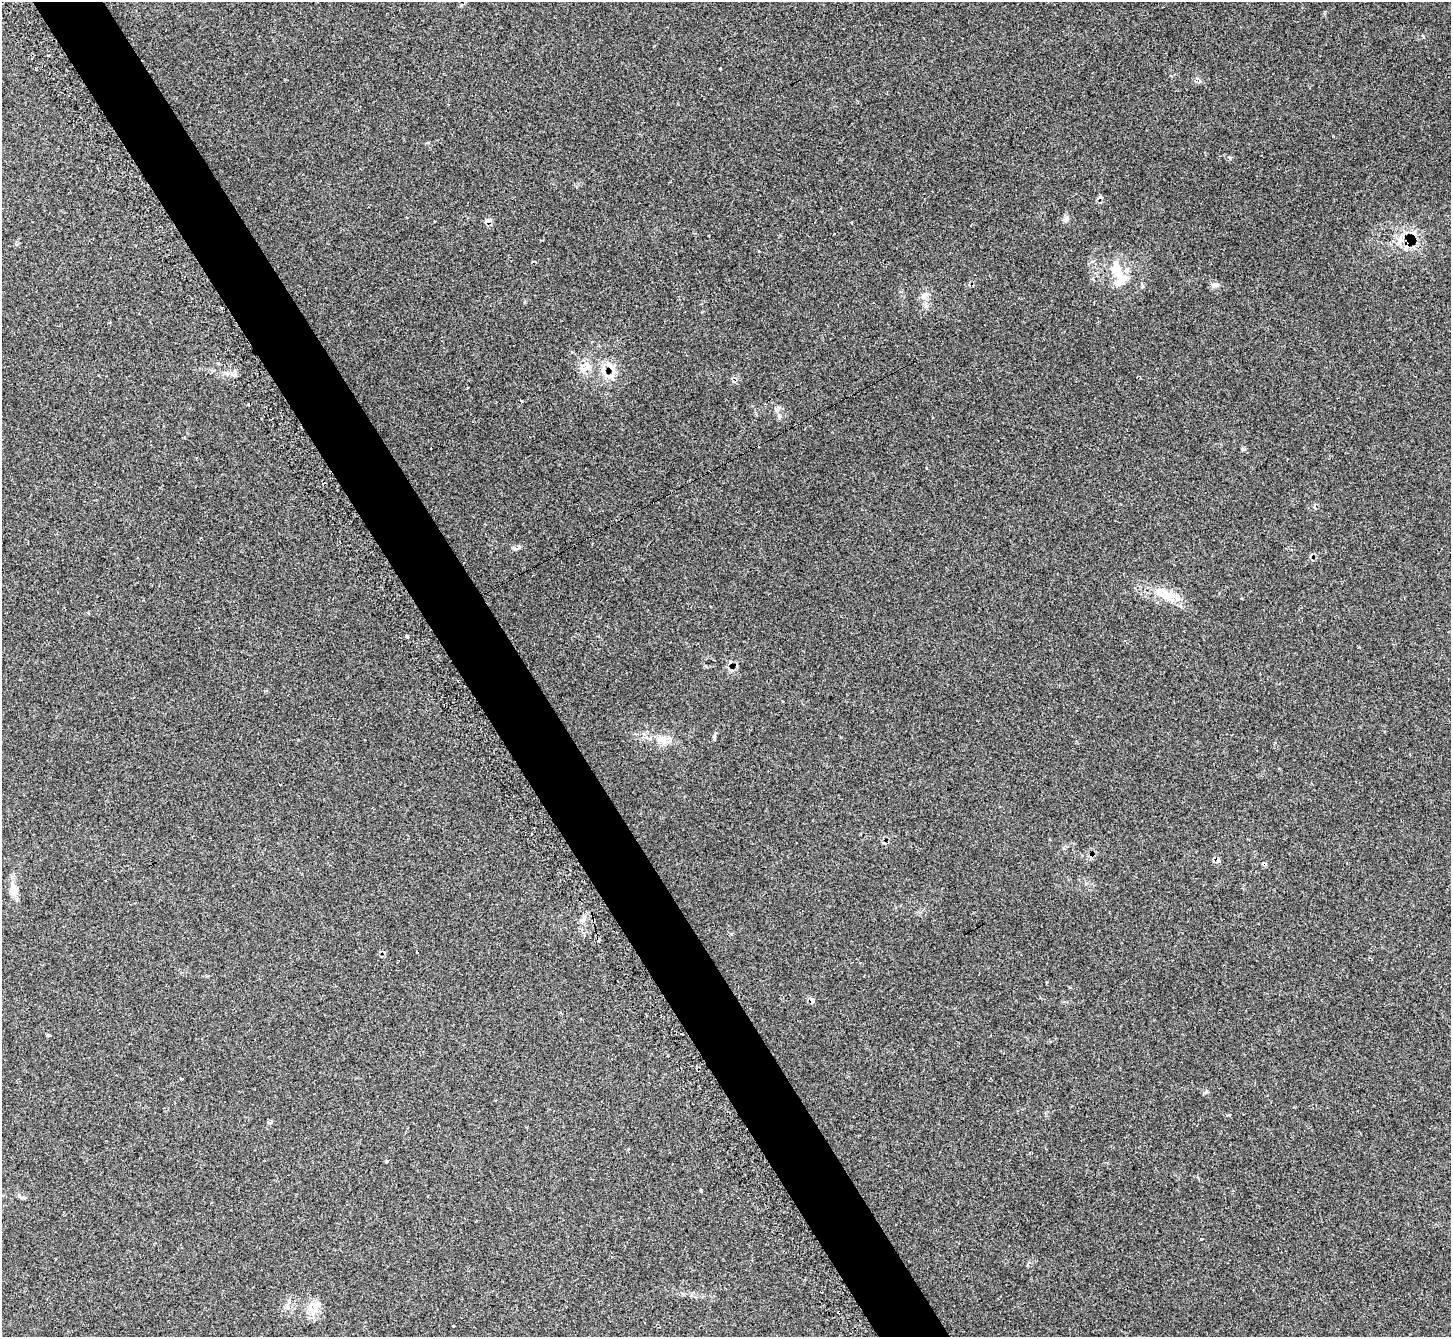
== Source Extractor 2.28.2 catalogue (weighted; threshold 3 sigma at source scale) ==
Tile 11 of 4 x 4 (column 3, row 3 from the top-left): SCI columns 2966-4414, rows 1539-2873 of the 5873 x 5864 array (HDU 1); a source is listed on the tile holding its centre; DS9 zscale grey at full resolution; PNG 1453 x 1339 px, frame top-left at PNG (2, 2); no overlay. Shown black and unused: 5% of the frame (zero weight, under 2 of 3 exposures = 3% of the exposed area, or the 3 px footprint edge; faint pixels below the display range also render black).
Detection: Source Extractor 2.28.2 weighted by HDU 2 'WHT'; one run over the whole footprint, this tile lists its part. Background 0.221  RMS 0.0092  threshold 0.0414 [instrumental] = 3 sigma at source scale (4.5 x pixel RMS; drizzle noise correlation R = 1.50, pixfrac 1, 0.05/0.05 arcsec/px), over >= 5 px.
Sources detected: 44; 6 cosmic-ray / hot-pixel residue — not listed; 3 inside a brighter listed object's ellipse — not listed separately; the other 35 listed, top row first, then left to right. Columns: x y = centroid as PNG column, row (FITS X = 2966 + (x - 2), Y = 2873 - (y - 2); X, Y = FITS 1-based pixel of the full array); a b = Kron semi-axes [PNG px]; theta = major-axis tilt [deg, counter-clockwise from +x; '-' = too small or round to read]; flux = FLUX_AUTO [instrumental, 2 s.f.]
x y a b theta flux
720 68 3 3 - 2.4
1066 219 9 6 62 2.8
434 221 3 2 - 1.2
488 221 9 6 21 3.9
1414 232 8 4 46 1.8
834 234 3 3 - 1.6
1401 240 10 8 -51 6.1
759 251 3 2 - 0.73
1119 272 19 12 -79 13
1215 285 11 5 15 2.6
924 297 7 5 -44 2.5
109 323 3 2 - 1.1
572 352 4 3 - 1.2
610 366 20 5 -45 6
585 368 12 7 29 7.5
603 370 14 6 -87 5.6
610 376 10 5 35 3.7
522 402 3 3 - 1.8
1162 593 26 14 -29 19
407 636 4 3 - 1.2
714 738 6 5 - 1.4
365 740 2 2 - 0.8
664 740 15 11 -24 8.8
1218 860 8 6 -76 3.1
1264 864 6 4 0 1.3
14 889 20 9 -82 8.7
417 952 3 3 - 3
397 962 3 2 - 0.7
812 1001 6 5 - 4.5
181 1079 3 3 - 2.6
1228 1115 4 3 - 1
387 1161 4 3 - 3.8
701 1190 3 3 - 2.1
313 1310 18 10 -2 9.9
453 1326 3 2 - 1.5
Overlapping masked pixels (flux is a lower limit): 6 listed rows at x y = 488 221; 1401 240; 610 366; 1218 860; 1264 864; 812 1001
Unlisted compact peaks at least as high as the median listed source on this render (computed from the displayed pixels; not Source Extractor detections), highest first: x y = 514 548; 1230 158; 1206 1092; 1242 449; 779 415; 289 1301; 48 1035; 1423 37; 1197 78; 234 375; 926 468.